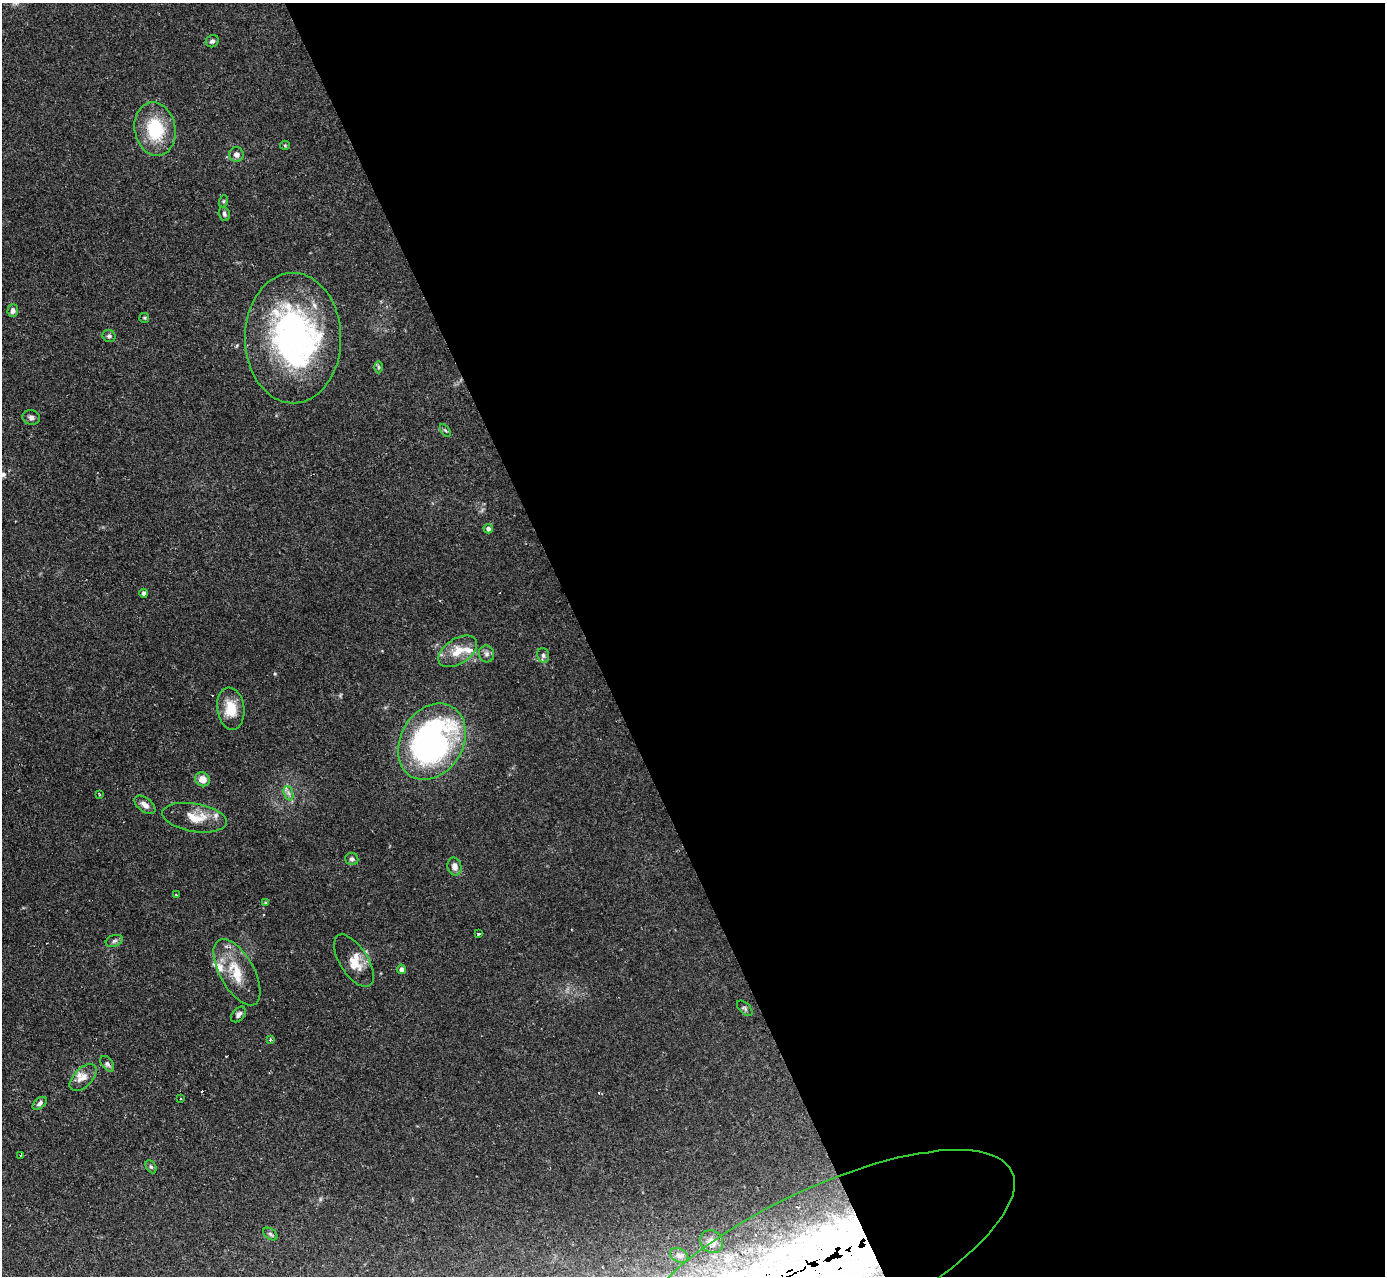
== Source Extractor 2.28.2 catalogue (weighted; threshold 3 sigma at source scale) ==
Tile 8 of 4 x 4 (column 4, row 2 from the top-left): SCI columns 4151-5533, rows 2692-3965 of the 5533 x 5515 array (HDU 1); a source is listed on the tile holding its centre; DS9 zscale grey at full resolution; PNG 1387 x 1278 px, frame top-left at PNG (2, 3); each listed source drawn as its Kron ellipse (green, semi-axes under 4 px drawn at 4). Shown black and unused: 58% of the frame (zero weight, under 2 of 3 exposures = <1% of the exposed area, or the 3 px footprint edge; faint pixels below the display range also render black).
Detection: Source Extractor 2.28.2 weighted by HDU 2 'WHT'; one run over the whole footprint, this tile lists its part. Background 0.0666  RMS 0.0051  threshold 0.0229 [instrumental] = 3 sigma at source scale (4.5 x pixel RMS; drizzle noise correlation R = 1.50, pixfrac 1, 0.05/0.05 arcsec/px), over >= 5 px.
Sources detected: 60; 4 inside a brighter object's white glare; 3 cosmic-ray / hot-pixel residue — neither listed nor drawn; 6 inside a brighter listed object's ellipse — not listed separately; the other 47 listed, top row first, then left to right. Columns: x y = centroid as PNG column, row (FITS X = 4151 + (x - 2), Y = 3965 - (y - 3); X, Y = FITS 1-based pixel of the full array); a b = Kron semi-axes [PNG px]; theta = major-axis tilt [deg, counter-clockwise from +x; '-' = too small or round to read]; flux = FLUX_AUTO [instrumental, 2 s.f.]
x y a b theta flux
212 41 7 6 - 1.4
155 129 27 20 -79 25
285 145 5 5 - 0.58
236 155 7 7 - 2.1
224 201 6 4 71 0.6
224 214 7 5 -72 1.2
13 311 6 5 - 2
144 318 5 5 - 0.59
109 336 6 6 - 1.2
293 338 65 48 -90 120
378 367 6 4 -90 0.75
31 418 9 7 -15 1.7
445 430 7 4 -58 0.75
488 529 5 4 - 1.8
144 593 4 4 - 1.2
458 651 21 12 33 9
487 654 8 7 - 1.8
543 655 7 5 -74 1.3
231 709 21 13 -82 10
432 742 40 31 59 170
202 779 7 7 - 4.9
288 793 7 4 -70 1.4
99 795 3 2 - 0.61
145 805 12 7 -37 3
194 818 32 14 -9 10
352 859 6 6 - 1.4
454 866 9 7 -78 3
176 895 4 2 - 0.46
266 902 4 4 - 0.78
479 934 4 3 - 3.6
114 941 9 5 20 1.3
354 961 30 14 -57 8.6
401 969 5 4 - 2.1
237 972 37 17 -61 15
745 1008 9 5 -45 1
238 1014 9 6 49 1.7
270 1040 3 2 - 0.68
107 1064 9 5 -52 1.4
83 1078 16 9 45 4.4
180 1099 3 2 - 0.75
40 1103 8 5 40 1.5
20 1155 3 2 - 0.88
151 1167 7 5 -62 0.94
270 1234 8 5 -37 1.1
712 1242 12 11 - 3.3
679 1255 9 6 -26 1.7
822 1262 210 73 26 700
Overlapping masked pixels (flux is a lower limit): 1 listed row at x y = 822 1262
Isophote crosses this tile's border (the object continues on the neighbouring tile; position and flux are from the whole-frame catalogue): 1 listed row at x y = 822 1262